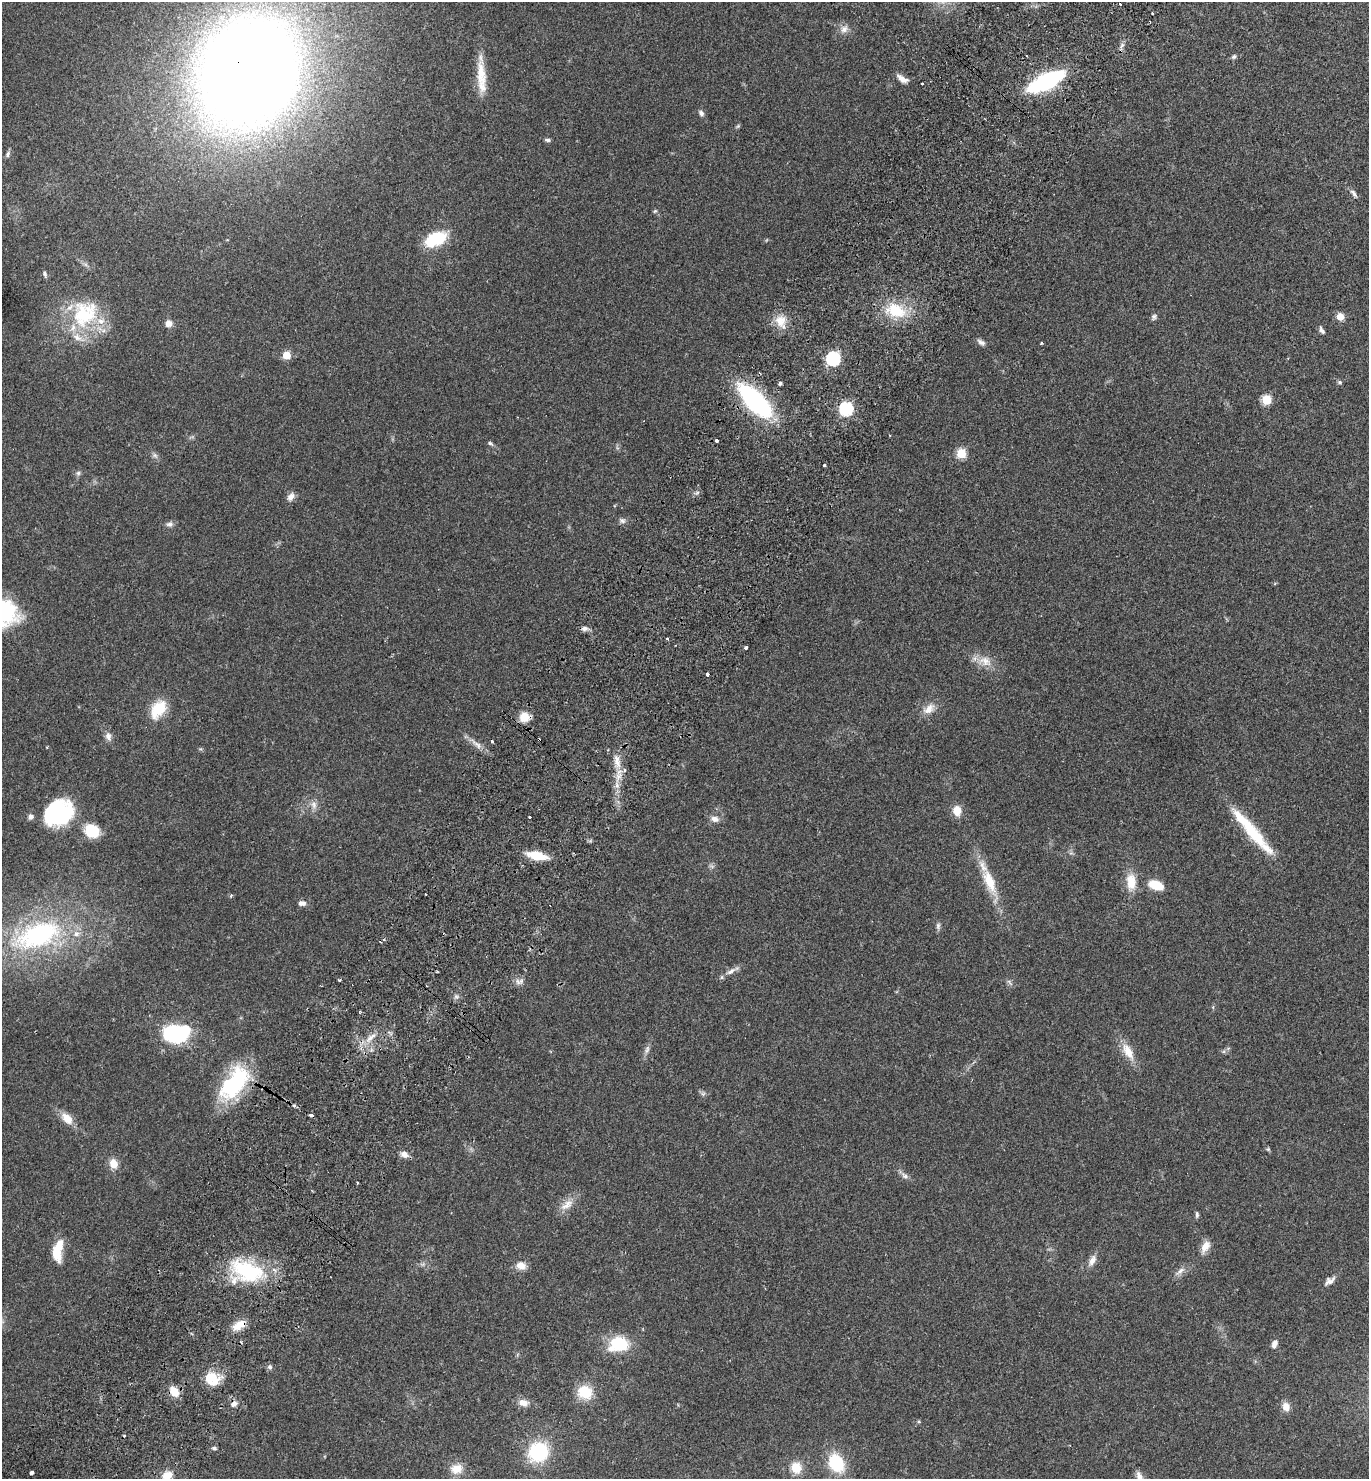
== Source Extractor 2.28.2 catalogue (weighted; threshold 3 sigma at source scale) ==
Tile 7 of 4 x 4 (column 3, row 2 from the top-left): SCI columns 2937-4303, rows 2994-4470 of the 6012 x 5983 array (HDU 1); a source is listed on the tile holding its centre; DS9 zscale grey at full resolution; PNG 1371 x 1481 px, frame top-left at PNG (2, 2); no overlay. Shown black and unused: <1% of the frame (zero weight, under 2 of 3 exposures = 3% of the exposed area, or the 3 px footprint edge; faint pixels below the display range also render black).
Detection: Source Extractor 2.28.2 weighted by HDU 2 'WHT'; one run over the whole footprint, this tile lists its part. Background 0.086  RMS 0.0078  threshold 0.0351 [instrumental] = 3 sigma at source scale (4.5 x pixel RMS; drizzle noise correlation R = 1.50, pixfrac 1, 0.05/0.05 arcsec/px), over >= 5 px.
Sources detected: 139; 1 too faint to see at this stretch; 2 inside a brighter object's white glare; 6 cosmic-ray / hot-pixel residue — not listed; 11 inside a brighter listed object's ellipse — not listed separately; the other 119 listed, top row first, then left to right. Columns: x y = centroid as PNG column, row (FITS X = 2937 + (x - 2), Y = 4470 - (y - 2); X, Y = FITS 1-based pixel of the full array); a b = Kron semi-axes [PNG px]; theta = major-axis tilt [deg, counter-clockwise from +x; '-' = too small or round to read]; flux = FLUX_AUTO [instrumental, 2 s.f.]
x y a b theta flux
844 29 13 10 44 5.3
1122 45 9 4 55 2.3
1027 56 3 2 - 0.68
1234 57 7 6 - 1.7
249 72 78 65 64 1900
481 74 36 13 -86 19
902 79 14 6 -32 5.7
1046 81 33 12 26 100
922 84 3 3 - 1.7
701 113 8 6 -52 2.5
738 126 8 4 36 1
547 140 7 4 -7 1.7
8 154 8 6 72 2.1
1354 193 12 5 -55 2.5
655 211 6 4 43 1
436 239 22 12 23 37
45 274 9 5 -68 1.7
896 310 32 19 -16 31
85 314 42 36 59 61
1340 316 9 8 - 5.8
1154 317 8 7 - 2.1
780 321 16 14 -81 12
169 323 8 7 - 5.2
1322 330 9 4 -61 2.4
981 342 11 6 -28 2.8
1041 343 3 3 - 1
286 355 5 5 - 22
833 358 6 6 - 140
1340 382 6 5 - 1.3
780 383 3 3 - 4.8
1267 400 5 5 - 36
755 401 37 15 -46 140
846 409 6 6 - 130
716 441 3 3 - 5.7
490 443 8 5 -29 1.5
961 453 5 5 - 42
155 455 9 6 -39 2.3
824 465 3 3 - 1.2
78 473 7 6 - 1.9
291 497 11 8 56 4.6
622 520 9 7 -14 2.6
169 524 10 6 4 2.8
2 612 37 28 -21 78
584 628 9 6 0 2.9
667 639 3 2 - 1.6
746 647 3 3 - 3.6
985 661 21 14 -14 11
707 674 3 3 - 3.8
158 709 18 12 56 27
929 709 19 11 39 8.3
524 717 10 8 2 14
108 736 12 8 -73 4.1
539 740 3 3 - 1.9
476 744 25 7 -39 6.3
47 747 4 2 - 0.6
617 762 21 8 -80 9.8
314 805 12 7 -88 4.5
957 811 10 8 -80 10
58 813 30 24 24 78
530 817 3 3 - 2.6
715 819 11 8 -11 4.6
92 831 15 13 -30 22
1252 831 52 13 -52 38
537 856 16 7 -12 26
989 881 45 13 -69 26
1131 882 22 12 -87 14
1156 885 13 7 -20 21
425 894 3 2 - 0.64
302 903 10 7 -1 3.4
938 926 10 6 -84 2.2
38 935 67 34 20 140
384 940 5 4 - 1.5
731 971 16 6 30 4.5
339 980 3 3 - 2.3
518 982 10 5 -55 2.8
1010 982 11 5 -49 2
456 996 6 5 - 1.8
171 1034 17 13 -74 45
370 1037 18 7 41 7.5
647 1050 13 6 75 3.3
1128 1051 26 12 -59 13
1224 1051 6 4 72 1.1
234 1084 40 21 53 79
703 1093 8 7 - 1.9
294 1105 3 3 - 1.8
67 1118 17 10 -47 10
1268 1149 5 5 - 1.1
404 1154 10 7 -34 4.5
113 1164 10 8 -68 9.6
904 1175 18 6 -43 3.6
358 1183 3 3 - 2.2
567 1205 20 10 39 9
1197 1215 8 4 -90 1.6
1205 1247 17 9 63 7
56 1254 17 12 -74 14
1092 1261 17 8 62 5.6
423 1264 8 5 11 2
521 1266 11 9 -5 7.8
247 1271 45 24 -20 63
1180 1271 18 7 38 4.9
1330 1281 15 8 34 4.3
239 1325 18 9 28 11
619 1344 22 16 10 35
1274 1344 11 6 67 3.8
270 1367 6 5 - 1.9
212 1379 20 16 -20 18
174 1391 12 8 -52 12
585 1392 17 15 -21 21
523 1403 13 9 -10 6.5
234 1404 9 6 33 3.4
1286 1407 10 8 -74 6.8
919 1422 5 3 - 0.86
214 1448 5 5 - 1.5
538 1452 20 18 41 51
836 1463 18 13 -62 43
796 1468 12 11 - 14
456 1469 15 12 10 11
31 1473 3 3 - 4.7
167 1475 11 9 21 10
Overlapping masked pixels (flux is a lower limit): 6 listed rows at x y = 249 72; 755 401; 524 717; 539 740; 234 1084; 239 1325
Isophote crosses this tile's border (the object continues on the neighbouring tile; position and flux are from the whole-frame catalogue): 2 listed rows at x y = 2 612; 167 1475